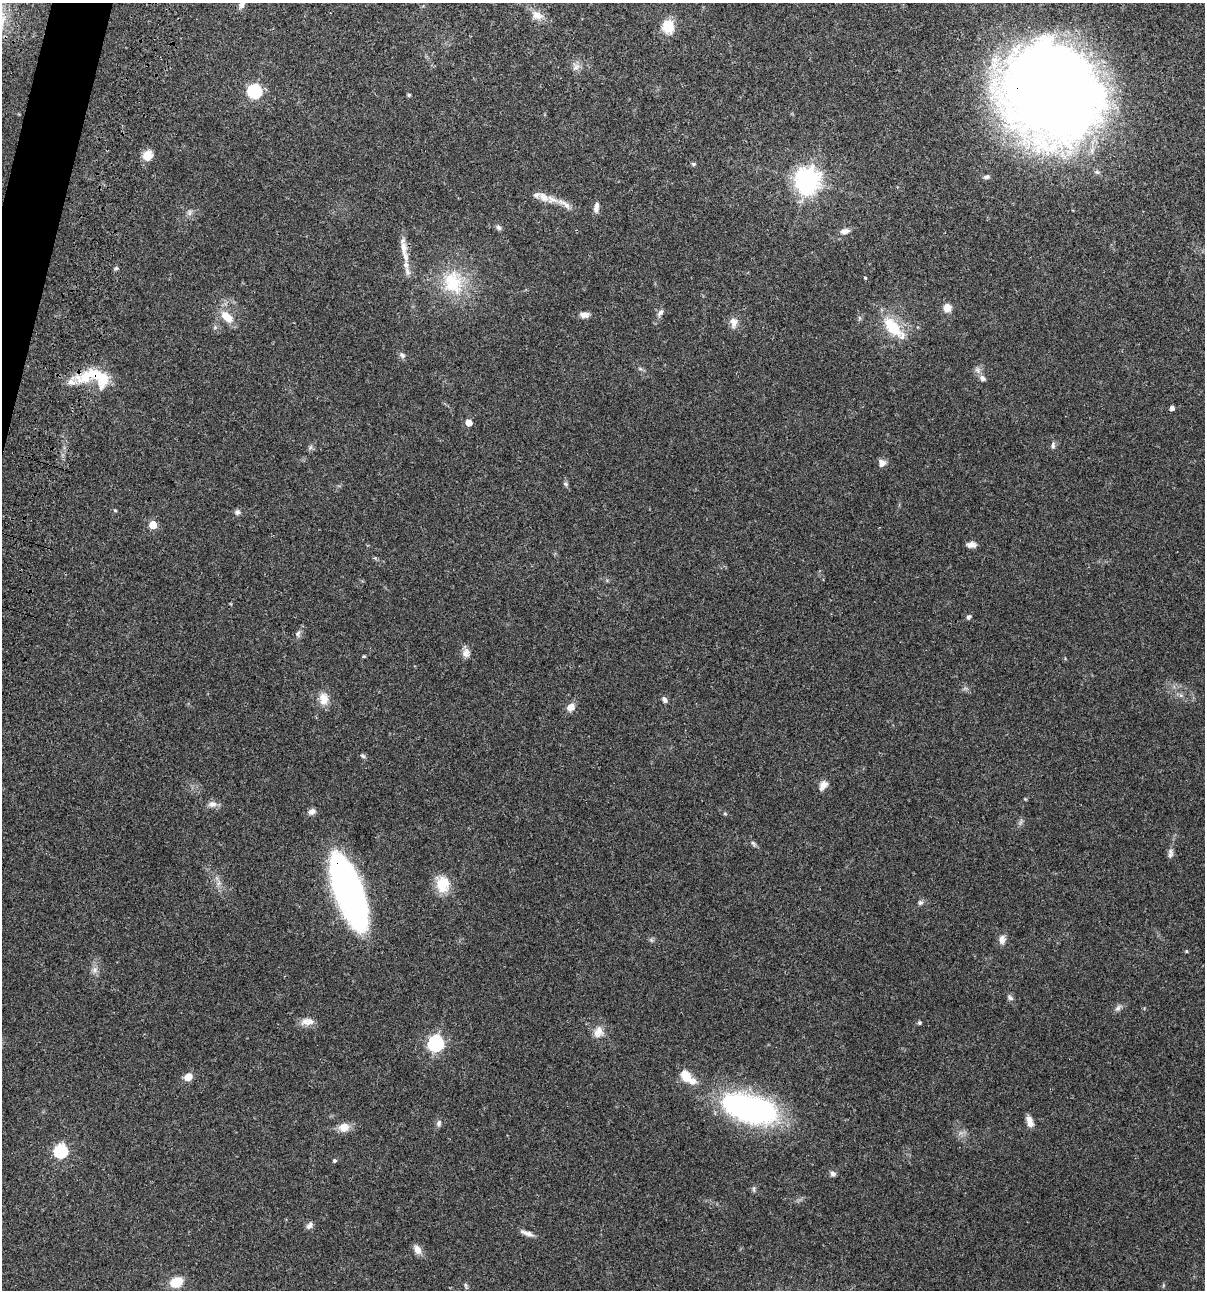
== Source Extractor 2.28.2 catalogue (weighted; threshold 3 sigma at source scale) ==
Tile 11 of 4 x 4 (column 3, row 3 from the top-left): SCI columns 2641-3843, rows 1408-2695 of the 5404 x 5390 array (HDU 1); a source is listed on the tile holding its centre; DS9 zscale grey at full resolution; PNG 1207 x 1292 px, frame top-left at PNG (2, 3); no overlay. Shown black and unused: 1% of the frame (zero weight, under 3 of 4 exposures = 9% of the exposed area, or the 3 px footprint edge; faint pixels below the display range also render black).
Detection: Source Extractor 2.28.2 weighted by HDU 2 'WHT'; one run over the whole footprint, this tile lists its part. Background 0.047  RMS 0.0061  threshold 0.0276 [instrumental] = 3 sigma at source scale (4.5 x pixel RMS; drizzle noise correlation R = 1.50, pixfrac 1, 0.05/0.05 arcsec/px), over >= 5 px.
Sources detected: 89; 7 inside a brighter listed object's ellipse — not listed separately; the other 82 listed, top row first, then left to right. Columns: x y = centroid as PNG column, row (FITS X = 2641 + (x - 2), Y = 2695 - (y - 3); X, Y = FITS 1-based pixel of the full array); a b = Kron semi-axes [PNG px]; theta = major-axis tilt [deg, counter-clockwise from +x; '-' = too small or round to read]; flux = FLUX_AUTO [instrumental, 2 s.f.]
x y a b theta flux
242 4 11 7 65 3
537 15 16 11 -27 6
668 26 17 14 -78 11
576 67 12 6 32 2.7
254 91 6 6 - 93
1052 93 83 75 -43 950
409 95 4 3 - 0.98
148 156 11 10 - 7.3
693 164 6 4 0 1
1097 172 7 5 -3 1.2
987 177 8 6 13 1.4
807 181 9 8 - 570
552 199 18 9 -20 5.8
596 208 13 6 80 3.3
190 212 10 4 89 1.5
498 227 8 6 -43 1.5
844 231 11 6 9 3.2
403 248 26 8 -83 7.1
116 268 6 4 44 0.89
865 278 4 3 - 0.62
453 282 36 27 -76 30
947 308 8 8 - 5.5
660 312 11 6 52 2
584 315 12 7 -2 3.3
227 317 18 10 -40 9.2
733 322 14 10 -88 4.2
892 327 35 17 -50 20
402 355 8 6 -40 1.9
99 377 33 16 -37 21
982 378 8 7 - 2.2
71 382 13 6 -8 3.7
1172 408 4 4 - 2
468 423 5 5 - 8.2
1053 446 10 5 88 1.5
882 463 10 8 -88 3.1
565 484 7 5 -21 0.97
115 510 5 3 - 0.58
237 512 7 7 - 1.7
153 525 5 5 - 15
971 545 11 6 -2 3
968 617 7 6 - 1.4
298 634 9 5 54 1.7
466 653 12 10 83 3.6
364 656 6 3 17 0.6
1181 695 7 4 18 1.1
324 699 17 12 -88 6.5
664 700 7 5 -48 2.3
571 707 10 8 41 4.5
363 756 7 5 -33 1.2
823 785 13 9 53 3.9
212 804 12 8 4 3.2
312 812 9 7 22 2.5
725 813 5 3 - 0.67
753 843 9 4 -54 1.2
1170 853 12 7 88 2.1
443 884 20 17 -84 13
348 891 67 22 -70 240
920 903 7 7 - 1.4
1002 939 12 8 83 3.2
1186 951 4 4 - 0.62
95 970 9 5 72 2.3
1010 998 9 5 -45 1.5
1118 1008 11 6 43 2
309 1022 15 11 24 4.7
919 1023 6 4 -69 0.88
598 1032 16 12 70 5.7
435 1043 7 6 - 150
686 1076 11 8 -57 11
188 1077 8 7 - 5.7
750 1109 62 28 -16 130
1030 1121 13 7 -71 4.3
439 1123 8 6 69 1.7
344 1127 11 9 5 6.6
60 1151 6 6 - 83
334 1161 5 4 - 0.91
833 1174 7 6 - 1.8
754 1189 9 4 -90 1
310 1225 11 7 42 2.1
527 1233 18 6 -20 3.3
417 1249 12 8 -65 3.8
176 1282 15 11 22 11
466 1285 8 4 -81 1.1
Overlapping masked pixels (flux is a lower limit): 3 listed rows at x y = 1052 93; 99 377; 348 891
Isophote crosses this tile's border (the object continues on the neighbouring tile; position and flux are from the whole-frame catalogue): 1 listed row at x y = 242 4